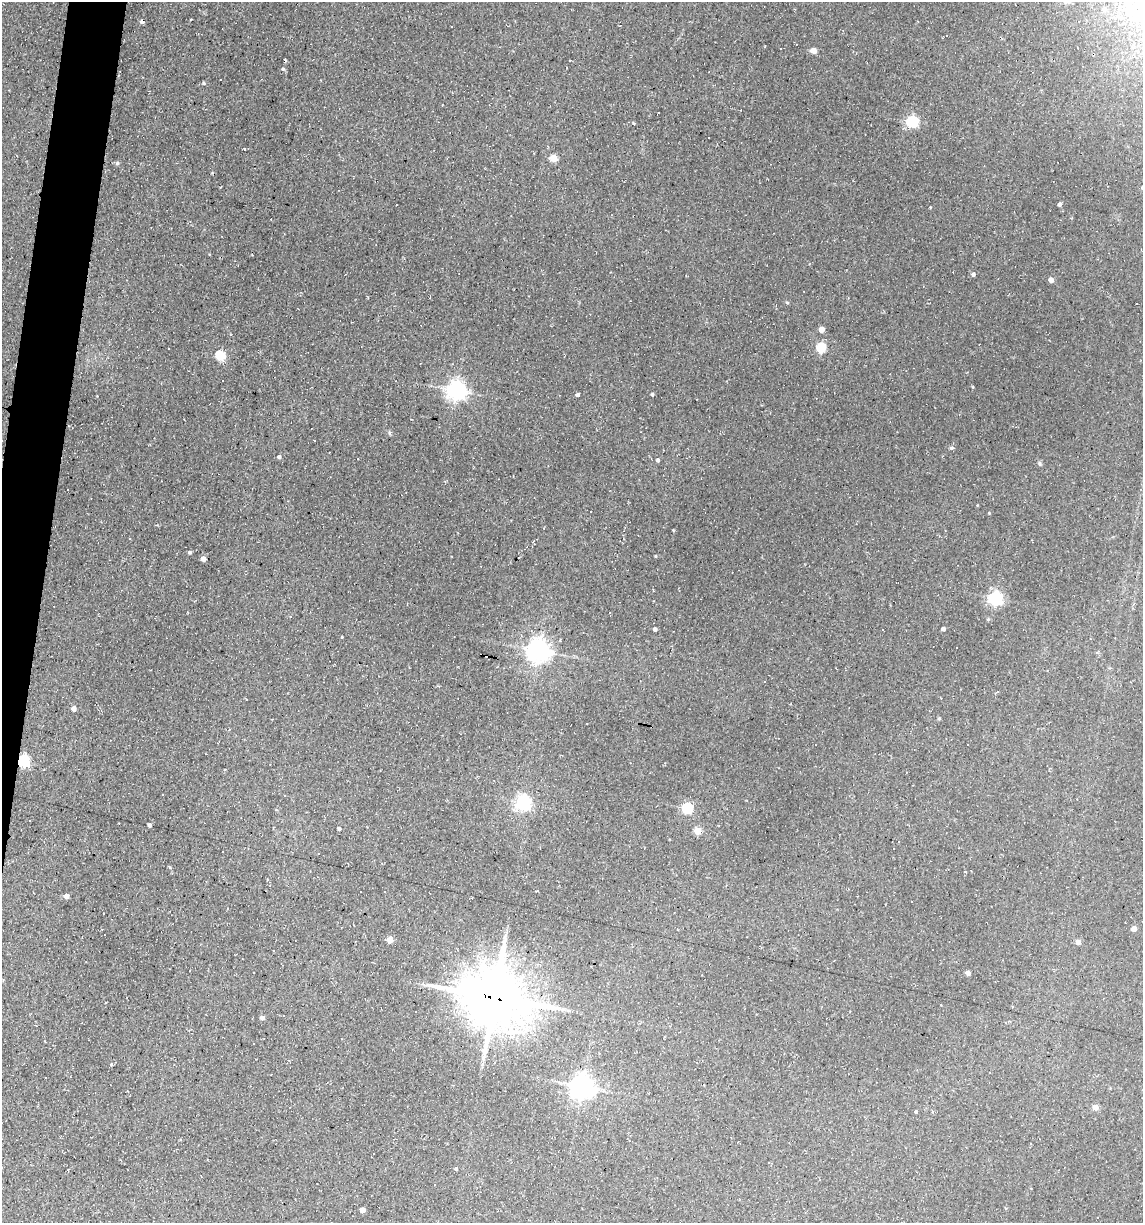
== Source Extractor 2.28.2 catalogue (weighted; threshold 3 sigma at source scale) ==
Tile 7 of 4 x 4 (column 3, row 2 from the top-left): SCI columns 2511-3651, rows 2443-3663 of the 4904 x 4884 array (HDU 1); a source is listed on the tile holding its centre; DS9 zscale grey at full resolution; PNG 1145 x 1225 px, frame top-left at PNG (2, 2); no overlay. Shown black and unused: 3% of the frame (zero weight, under 2 of 3 exposures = <1% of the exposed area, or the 3 px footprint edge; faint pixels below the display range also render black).
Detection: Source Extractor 2.28.2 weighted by HDU 2 'WHT'; one run over the whole footprint, this tile lists its part. Background 0.184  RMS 0.013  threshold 0.0603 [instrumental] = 3 sigma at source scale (4.5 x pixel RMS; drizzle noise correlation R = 1.50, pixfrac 1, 0.05/0.05 arcsec/px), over >= 5 px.
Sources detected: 91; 24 cosmic-ray / hot-pixel residue — not listed; the other 67 listed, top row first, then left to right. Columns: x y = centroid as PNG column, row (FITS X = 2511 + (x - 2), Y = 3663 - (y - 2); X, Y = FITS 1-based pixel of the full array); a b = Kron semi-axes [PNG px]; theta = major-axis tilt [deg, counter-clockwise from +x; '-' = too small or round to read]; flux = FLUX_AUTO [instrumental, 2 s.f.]
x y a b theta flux
1104 9 7 5 69 4.3
142 21 4 4 - 4.6
451 26 3 2 - 0.96
946 36 3 2 - 1.1
813 51 4 4 - 18
283 69 4 4 - 1.5
204 83 5 4 - 2
912 122 5 5 - 160
633 123 6 3 0 1.5
245 149 3 2 - 1.7
553 158 5 5 - 33
117 163 5 5 - 2.6
1060 204 4 3 - 3.8
930 207 3 3 - 1.9
973 274 4 4 - 3.5
1051 280 4 4 - 9.4
804 291 3 2 - 0.8
787 303 4 4 - 1.7
821 330 4 4 - 12
821 348 5 5 - 81
220 355 5 5 - 82
457 390 7 6 - 710
652 394 4 4 - 1.9
577 395 4 4 - 2.8
390 433 6 4 -88 1.8
314 440 2 2 - 0.91
951 448 6 4 0 2.2
279 457 4 4 - 2.9
658 460 4 4 - 2.6
1040 463 6 5 - 2.4
989 513 3 3 - 0.99
673 530 3 3 - 0.94
189 552 4 4 - 1.7
655 556 4 3 - 1.1
203 559 4 4 - 9.3
995 598 6 6 - 330
290 616 3 3 - 1.6
988 619 5 4 - 1.7
655 629 4 4 - 3.5
943 629 4 4 - 4.5
531 630 4 4 - 1.5
342 637 4 2 - 0.93
539 651 7 7 - 1100
74 709 4 4 - 7.3
939 719 4 4 - 1.6
23 761 5 5 - 180
225 769 4 2 - 1.1
523 803 6 6 - 370
687 808 5 5 - 120
149 825 4 3 - 3.4
339 829 4 4 - 3
697 831 4 4 - 24
319 854 3 2 - 2.4
66 896 4 4 - 8.4
1134 929 4 4 - 13
390 939 5 4 - 17
1078 942 4 4 - 9
968 973 4 4 - 6.2
494 997 19 16 -17 8300
283 1016 3 3 - 5.1
262 1018 5 4 - 4.3
111 1064 3 3 - 2.5
582 1087 7 7 - 1200
1095 1107 4 4 - 15
916 1112 4 3 - 1.7
456 1169 5 4 - 1.6
362 1210 4 4 - 12
Overlapping masked pixels (flux is a lower limit): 3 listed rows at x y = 142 21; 23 761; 494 997
Unlisted compact peaks at least as high as the median listed source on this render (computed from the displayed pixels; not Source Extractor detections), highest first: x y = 973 387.